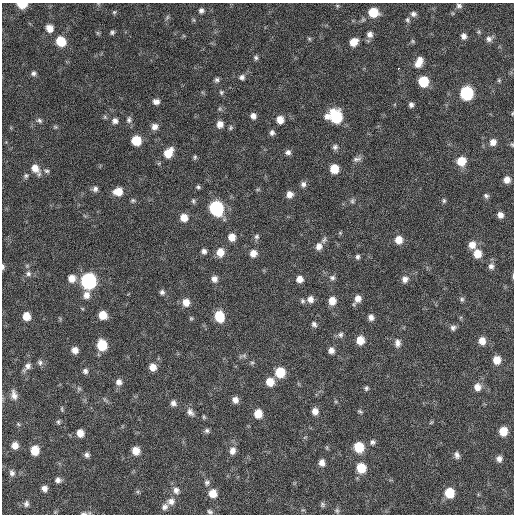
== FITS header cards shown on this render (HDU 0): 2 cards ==
NAXIS1  =                  512 / Axis length
NAXIS2  =                  512 / Axis length

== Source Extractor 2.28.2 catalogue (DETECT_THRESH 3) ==
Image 512 x 512 px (HDU 0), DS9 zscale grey, 1 PNG px = 1 image px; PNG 516 x 516 px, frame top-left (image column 1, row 512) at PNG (2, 3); no overlay
Background 147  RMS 13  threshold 37.9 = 3 sigma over >= 5 px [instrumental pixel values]
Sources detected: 172; all 172 listed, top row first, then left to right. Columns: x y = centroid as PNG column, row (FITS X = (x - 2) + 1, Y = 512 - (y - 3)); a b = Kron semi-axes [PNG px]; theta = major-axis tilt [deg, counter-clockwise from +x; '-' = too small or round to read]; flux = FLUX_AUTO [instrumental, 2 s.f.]
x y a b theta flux
22 5 7 5 -2 18000
337 6 5 5 - 1000
459 6 8 6 -15 2500
201 10 7 6 - 2600
114 12 5 5 - 1200
373 12 8 7 - 22000
413 14 8 7 - 2900
167 17 8 4 57 1600
407 20 7 6 - 1900
50 28 7 7 - 7900
112 32 5 5 - 1800
479 32 6 5 - 1300
370 34 7 7 - 4100
464 36 7 6 - 3600
309 39 6 5 - 1100
489 39 8 8 - 3300
413 41 7 5 -22 1200
61 42 9 8 - 21000
353 42 8 7 - 9900
256 58 6 6 - 1800
419 62 13 8 67 8800
398 69 3 2 - 4000
33 73 6 6 - 2200
242 77 6 6 - 2800
217 80 7 6 - 2100
499 80 5 5 - 1000
423 81 7 7 - 30000
221 92 6 5 - 1500
466 93 8 8 - 88000
156 102 7 6 - 3900
411 105 6 5 - 2600
512 114 4 3 - 630
253 116 7 6 - 4100
327 116 8 7 - 4800
336 117 10 8 -65 55000
39 120 8 6 -23 1900
129 120 9 6 75 2800
280 120 7 7 - 8500
115 121 8 8 - 3600
220 124 8 7 - 5800
155 126 9 8 - 4700
55 127 6 5 - 1200
231 128 7 6 - 1500
272 132 7 6 - 2500
136 140 7 7 - 23000
493 142 8 7 - 5300
512 144 5 4 - 1000
335 147 7 6 - 2500
288 152 7 6 - 3100
168 153 11 8 55 15000
195 157 7 5 81 1400
357 159 12 6 8 2800
461 161 8 8 - 16000
35 169 13 8 -56 9000
334 169 7 7 - 16000
46 171 8 5 -9 2000
26 176 7 6 - 1800
507 180 7 6 - 6100
303 184 7 6 - 3200
198 187 5 4 - 1600
95 189 7 7 - 2800
258 189 6 4 19 1100
118 192 9 8 - 12000
289 194 7 7 - 5600
486 196 7 6 - 2000
133 200 6 6 - 1500
193 201 8 5 -89 1700
352 201 8 5 77 1800
444 201 6 5 - 1400
216 208 9 8 - 110000
500 215 6 6 - 4500
184 218 7 7 - 9200
232 237 8 8 - 7700
257 237 7 6 - 2100
324 240 10 5 62 2100
399 240 8 8 - 9000
472 245 8 8 - 7500
319 246 9 8 - 5100
204 251 6 5 - 3000
220 252 8 8 - 10000
253 253 7 7 - 6800
477 254 8 8 - 12000
357 257 6 5 - 1900
491 266 8 8 - 3500
3 267 7 3 -87 1700
28 274 8 7 - 2800
513 277 7 3 85 900
72 278 8 8 - 8000
332 278 8 6 -1 2500
214 279 7 7 - 4400
300 279 7 6 - 6000
405 279 8 7 - 4400
88 281 9 8 - 190000
162 292 6 6 - 2200
86 295 9 8 - 5600
358 298 9 7 66 6100
310 299 8 7 - 5000
462 299 7 6 - 1800
302 301 6 6 - 1800
332 301 8 7 - 9000
186 302 8 7 - 8200
103 315 7 6 - 13000
26 316 7 7 - 10000
219 316 9 7 -75 25000
371 317 7 6 - 3900
191 318 6 4 -68 1100
314 324 7 5 -56 2500
453 328 8 7 - 2800
340 335 8 7 - 2600
360 340 8 7 - 12000
482 341 8 7 - 7700
397 343 10 7 89 4300
102 345 8 7 - 27000
75 350 7 6 - 6100
331 350 7 6 - 4300
244 356 6 6 - 1800
497 360 8 7 - 11000
40 362 8 7 - 2600
252 363 6 5 - 1400
27 366 14 7 49 4500
153 367 8 7 - 7700
85 371 7 6 - 2700
280 372 8 8 - 24000
119 382 8 7 - 4300
270 382 8 8 - 12000
477 387 9 8 - 6800
366 388 6 5 - 1700
79 389 7 4 -1 1400
14 395 13 7 -74 5100
105 400 8 4 -45 1400
235 400 6 6 - 4800
173 403 7 7 - 3400
62 409 8 3 -89 1100
315 411 7 6 - 5600
360 411 7 4 -30 1400
190 412 11 8 -55 4300
258 414 8 7 - 12000
204 417 5 4 - 1200
58 422 6 5 - 1500
431 422 7 3 44 1000
18 424 6 4 -46 1000
207 431 6 6 - 2000
503 431 7 6 - 15000
80 433 7 6 - 7200
372 442 7 6 - 2300
15 445 7 7 - 5900
359 447 8 7 - 25000
327 448 6 4 -72 980
35 450 7 7 - 16000
136 451 8 7 - 8900
232 451 9 8 - 5700
87 455 6 6 - 2600
457 455 8 6 -73 2900
499 459 7 6 - 3900
322 462 7 6 - 4800
361 468 8 7 - 21000
12 473 8 7 - 2800
58 480 7 7 - 3100
207 483 9 8 - 2800
44 488 6 5 - 4100
176 490 10 8 -70 4900
138 492 6 4 -72 1300
213 493 8 8 - 10000
449 493 8 7 - 22000
171 501 10 9 - 5400
26 504 8 7 - 2600
322 504 7 7 - 1700
165 507 9 8 - 3700
337 510 7 5 -50 1700
55 512 5 5 - 930
210 512 8 5 -32 1900
84 513 10 4 2 1800
At the frame edge (FLAGS 8, measured only in part): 6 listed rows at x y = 22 5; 512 114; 512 144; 3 267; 513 277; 84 513